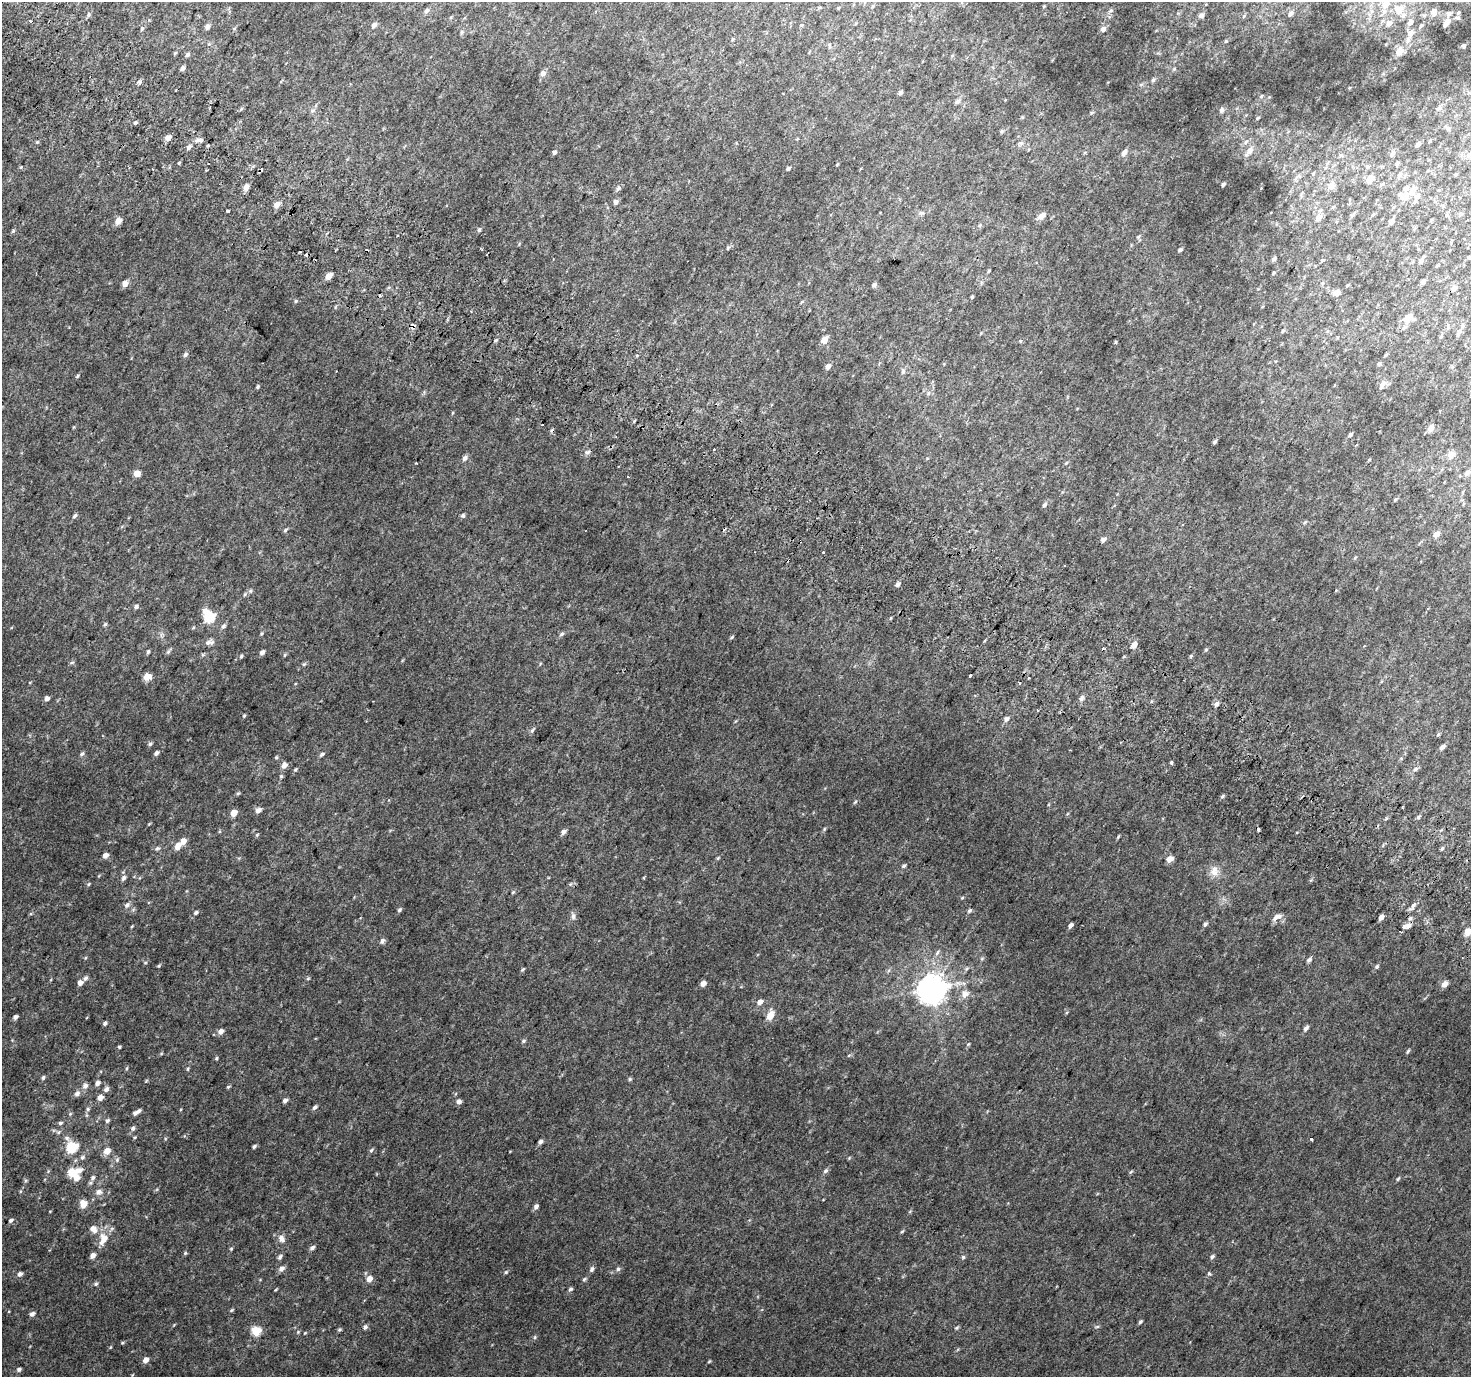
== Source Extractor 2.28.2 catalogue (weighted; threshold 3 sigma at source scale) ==
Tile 11 of 4 x 4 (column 3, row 3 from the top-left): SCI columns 2967-4435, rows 1670-3044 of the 5928 x 6022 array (HDU 1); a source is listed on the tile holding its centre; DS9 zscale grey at full resolution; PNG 1473 x 1379 px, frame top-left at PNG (2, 2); no overlay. Shown black and unused: <1% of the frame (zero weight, under 2 of 3 exposures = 2% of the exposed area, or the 3 px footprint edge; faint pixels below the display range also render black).
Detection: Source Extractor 2.28.2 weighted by HDU 2 'WHT'; one run over the whole footprint, this tile lists its part. Background 0.0434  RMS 0.012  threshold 0.0548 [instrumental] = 3 sigma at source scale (4.5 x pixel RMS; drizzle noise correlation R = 1.50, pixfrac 1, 0.0396/0.0396 arcsec/px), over >= 5 px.
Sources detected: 306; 15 cosmic-ray / hot-pixel residue — not listed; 9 inside a brighter listed object's ellipse — not listed separately; the other 282 listed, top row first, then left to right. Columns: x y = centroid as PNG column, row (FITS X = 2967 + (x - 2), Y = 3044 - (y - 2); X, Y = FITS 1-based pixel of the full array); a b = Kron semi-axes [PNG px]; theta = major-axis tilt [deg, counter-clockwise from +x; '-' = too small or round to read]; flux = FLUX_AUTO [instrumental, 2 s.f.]
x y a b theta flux
1386 4 9 8 - 9.3
819 7 5 3 - 1
838 8 5 3 - 0.95
1399 9 10 9 - 8.9
427 10 7 5 46 3
1111 10 5 5 - 2
1433 11 7 6 - 5.1
1290 14 6 4 49 3.6
1449 14 6 5 - 2.3
89 15 5 4 - 1.8
1202 15 8 6 1 3.4
1244 16 6 3 71 1.5
1410 22 5 4 - 5.2
1389 23 6 6 - 4.2
1446 23 6 4 53 5.6
374 25 7 6 - 3.5
1421 26 5 3 - 1.2
207 27 7 6 - 3.1
142 28 5 4 - 1.4
1103 29 6 5 - 4.5
461 32 7 4 82 1.8
1410 33 6 5 - 6.1
1226 41 4 4 - 1.3
1464 46 3 3 - 2
1399 51 7 6 - 9.2
187 55 5 5 - 2.2
183 68 5 4 - 3.2
1174 69 5 4 - 1.3
543 73 6 6 - 4.6
1153 80 6 5 - 2
139 82 5 4 - 3.3
900 92 5 4 - 2.8
1262 96 6 3 69 1.3
957 101 8 5 44 2.8
1438 108 7 4 27 2.6
1222 110 7 5 67 3.3
312 111 6 5 - 2.1
1258 118 6 4 24 1.4
135 123 4 4 - 1.9
1002 131 5 4 - 1.8
168 137 6 4 39 7.2
197 140 11 5 16 4.1
1430 141 4 3 - 1.3
37 142 4 4 - 1.2
1020 143 7 5 -1 2.6
1418 144 6 4 52 3.2
189 147 6 5 - 3.4
1250 151 12 8 47 8.2
554 152 5 4 - 2.6
1124 152 7 5 47 6.1
1392 153 7 5 45 3
1469 155 6 6 - 3
837 164 3 2 - 1
1397 164 5 4 - 2.2
1368 166 5 5 - 1.7
21 167 3 3 - 2.3
788 168 4 3 - 2
1313 173 6 4 47 1.7
1456 174 4 4 - 1.3
1400 175 7 6 - 3
1370 179 6 5 - 22
1223 184 4 3 - 2.2
1331 186 11 9 46 7.1
246 187 5 5 - 6.5
618 189 7 6 - 2.6
1405 195 23 11 30 18
616 202 6 5 - 3.3
276 205 7 5 50 6.4
228 211 3 3 - 16
1460 214 6 4 46 1.7
1042 215 12 6 33 5.7
1318 218 10 7 46 4.9
1431 220 4 3 - 1.1
118 221 6 5 - 9.3
1391 221 7 4 58 4.2
479 230 6 4 74 1.7
13 231 5 4 - 1.4
1138 237 6 4 53 1.7
1180 250 4 3 - 2.1
1470 257 5 4 - 1.4
1274 259 6 4 48 2.3
1322 260 4 3 - 1.2
1421 261 6 5 - 3.1
989 271 4 3 - 1.2
328 276 6 4 47 10
1423 282 5 4 - 3.3
125 284 8 6 77 4.8
874 285 6 5 - 2.5
1347 285 4 3 - 1.1
1454 288 7 6 - 4.1
1337 293 9 6 7 5.4
972 297 3 3 - 1.5
1408 318 13 8 51 10
413 326 7 7 - 3.6
1283 331 5 4 - 1.6
1459 332 9 6 58 4.1
824 340 5 5 - 11
1020 341 3 3 - 10
1116 342 5 3 - 1.1
185 354 7 5 45 2.5
1385 355 4 3 - 1.1
1379 363 5 4 - 1.4
828 366 6 5 - 4
903 371 6 5 - 2.2
77 376 6 3 53 1.3
1382 384 13 6 62 4.3
258 387 4 3 - 1.6
542 425 2 2 - 1.1
1431 428 7 6 - 6.5
1350 435 4 3 - 2.4
1215 442 4 4 - 2
1451 455 8 8 - 8.7
465 458 7 5 64 3.8
137 473 6 5 - 8.5
1467 473 8 6 44 4.4
1395 500 5 4 - 1.4
1044 505 6 5 - 2.3
463 515 5 5 - 2.1
75 516 7 4 45 2
1305 522 5 4 - 1.4
285 530 6 4 39 1.9
1436 534 6 5 - 7.3
1103 539 6 5 - 3.5
1064 565 3 2 - 1.1
898 584 5 4 - 3.7
250 591 6 4 45 1.8
245 594 5 3 - 1.3
136 606 5 5 - 2.1
209 618 12 11 - 23
105 624 5 4 - 1.5
223 626 7 5 44 2.5
561 634 7 4 29 2.2
732 637 5 3 - 1.3
208 642 9 6 29 4.2
1134 645 5 4 - 8.9
1206 649 5 4 - 1.3
148 652 6 4 63 1.8
168 652 6 5 - 2
262 652 6 4 44 3.4
285 655 5 3 - 1.2
241 656 5 4 - 1.5
1191 656 5 4 - 1.3
72 663 6 4 2 1.5
304 664 6 4 18 1.5
970 675 3 3 - 12
147 677 6 5 - 16
1019 683 4 3 - 4.5
47 698 5 4 - 4
1081 698 7 6 - 3.5
1217 704 7 4 58 3.1
244 716 4 4 - 1.2
1006 719 7 5 56 3.1
532 730 7 5 66 2.1
150 744 5 5 - 1.9
1442 747 6 4 40 3.5
156 753 5 4 - 3.2
82 754 6 4 47 2.1
322 754 6 4 44 2.2
1171 763 5 3 - 1.2
284 765 7 6 - 5.7
295 769 5 4 - 1.4
1416 769 7 5 28 2.3
238 793 6 3 19 1.4
1223 796 5 3 - 1.5
855 802 6 3 19 1.3
258 810 7 5 30 4.3
234 813 5 4 - 12
1418 817 5 3 - 1.5
824 829 6 3 71 1.3
563 832 6 5 - 3.9
1118 837 5 3 - 1.3
177 846 9 7 70 7.3
157 848 7 5 19 2.2
1442 848 5 4 - 1.6
105 855 5 5 - 5.9
718 858 6 3 70 1.2
1169 859 7 5 35 8.2
904 866 6 4 47 1.8
1214 871 15 10 -89 9.4
124 878 7 5 58 3.3
513 892 5 3 - 1
127 905 8 6 59 3.2
399 910 6 4 34 1.9
969 911 7 5 44 2.3
196 912 6 4 46 2.1
573 916 8 5 -80 3.4
1276 917 14 6 26 6.4
1381 917 6 4 47 5.2
1410 918 6 5 - 2.5
1205 924 6 4 56 2.2
1071 925 5 4 - 3.3
1408 926 8 7 - 4.4
1468 932 6 5 - 12
382 941 8 5 68 2.7
937 952 8 4 69 2.5
1309 960 6 5 - 2.7
159 966 4 4 - 1.3
1377 966 6 5 - 2
522 969 5 4 - 1.5
966 969 6 4 70 1.6
85 978 6 5 - 2.9
308 978 6 3 20 1.2
80 983 5 5 - 5.1
703 984 5 4 - 6.8
1444 984 6 5 - 7.1
931 989 9 8 - 1500
965 994 11 9 52 7
760 1002 6 5 - 5.8
770 1016 9 6 61 12
16 1017 5 4 - 3.5
105 1023 5 4 - 2.3
1306 1028 7 5 48 3.1
221 1031 6 5 - 5.5
523 1041 6 4 28 1.7
119 1047 4 3 - 1.4
1408 1051 6 3 46 1.5
216 1058 5 3 - 1.2
188 1069 5 3 - 1.1
43 1078 5 4 - 1.9
630 1079 5 5 - 1.4
97 1083 6 4 64 3.5
85 1086 7 6 - 3.5
228 1087 5 4 - 1.3
106 1089 7 5 48 3.5
77 1094 7 6 - 4.1
100 1098 5 5 - 6.6
285 1100 5 4 - 3.6
459 1102 6 5 - 3.4
315 1107 6 4 52 2.7
88 1109 5 4 - 1.8
135 1113 5 5 - 2.4
107 1121 5 5 - 2.2
60 1123 6 4 16 2
133 1128 6 5 - 2.5
67 1138 7 6 - 3.2
1311 1139 3 3 - 2.7
540 1142 5 4 - 3
254 1146 6 4 62 1.8
72 1147 6 6 - 79
371 1150 6 5 - 1.7
107 1151 8 6 39 8.7
82 1157 6 5 - 2.3
80 1170 8 6 17 5.3
825 1171 7 5 34 2.5
72 1173 7 7 - 25
93 1177 7 6 - 3.2
1398 1179 8 3 45 1.4
99 1192 8 7 - 5.1
83 1204 8 6 86 12
536 1206 7 5 49 3.2
11 1220 5 4 - 2.3
93 1229 9 8 - 8.1
902 1231 5 3 - 1.2
281 1238 10 7 -66 5.5
103 1239 16 10 70 15
312 1248 7 5 33 3
231 1249 5 4 - 1.1
185 1253 5 4 - 1.4
93 1256 6 5 - 5
280 1257 7 5 55 2.4
963 1257 5 4 - 1.6
1212 1257 6 4 52 2.1
281 1269 7 5 36 4.9
592 1269 7 5 57 2.8
618 1269 5 5 - 2.2
506 1272 5 4 - 1.3
20 1274 6 5 - 3.2
369 1279 6 5 - 7.7
584 1279 6 4 65 1.7
96 1284 6 5 - 2
570 1289 6 4 19 2
231 1310 5 3 - 1.2
32 1314 6 5 - 3.7
1140 1322 5 4 - 1.9
365 1327 6 5 - 2.7
956 1328 6 4 31 1.4
339 1330 6 4 7 1.5
256 1331 6 5 - 41
535 1337 6 3 72 1.4
146 1360 6 5 - 6.3
709 1361 5 3 - 1.1
19 1369 5 5 - 2.6
Overlapping masked pixels (flux is a lower limit): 2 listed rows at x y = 413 326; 1408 926
Isophote crosses this tile's border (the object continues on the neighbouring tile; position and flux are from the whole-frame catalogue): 3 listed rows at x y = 1386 4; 1470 257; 1468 932
Unlisted compact peaks at least as high as the median listed source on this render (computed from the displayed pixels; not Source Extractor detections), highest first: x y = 1209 1274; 88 884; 276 757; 305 1333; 257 835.